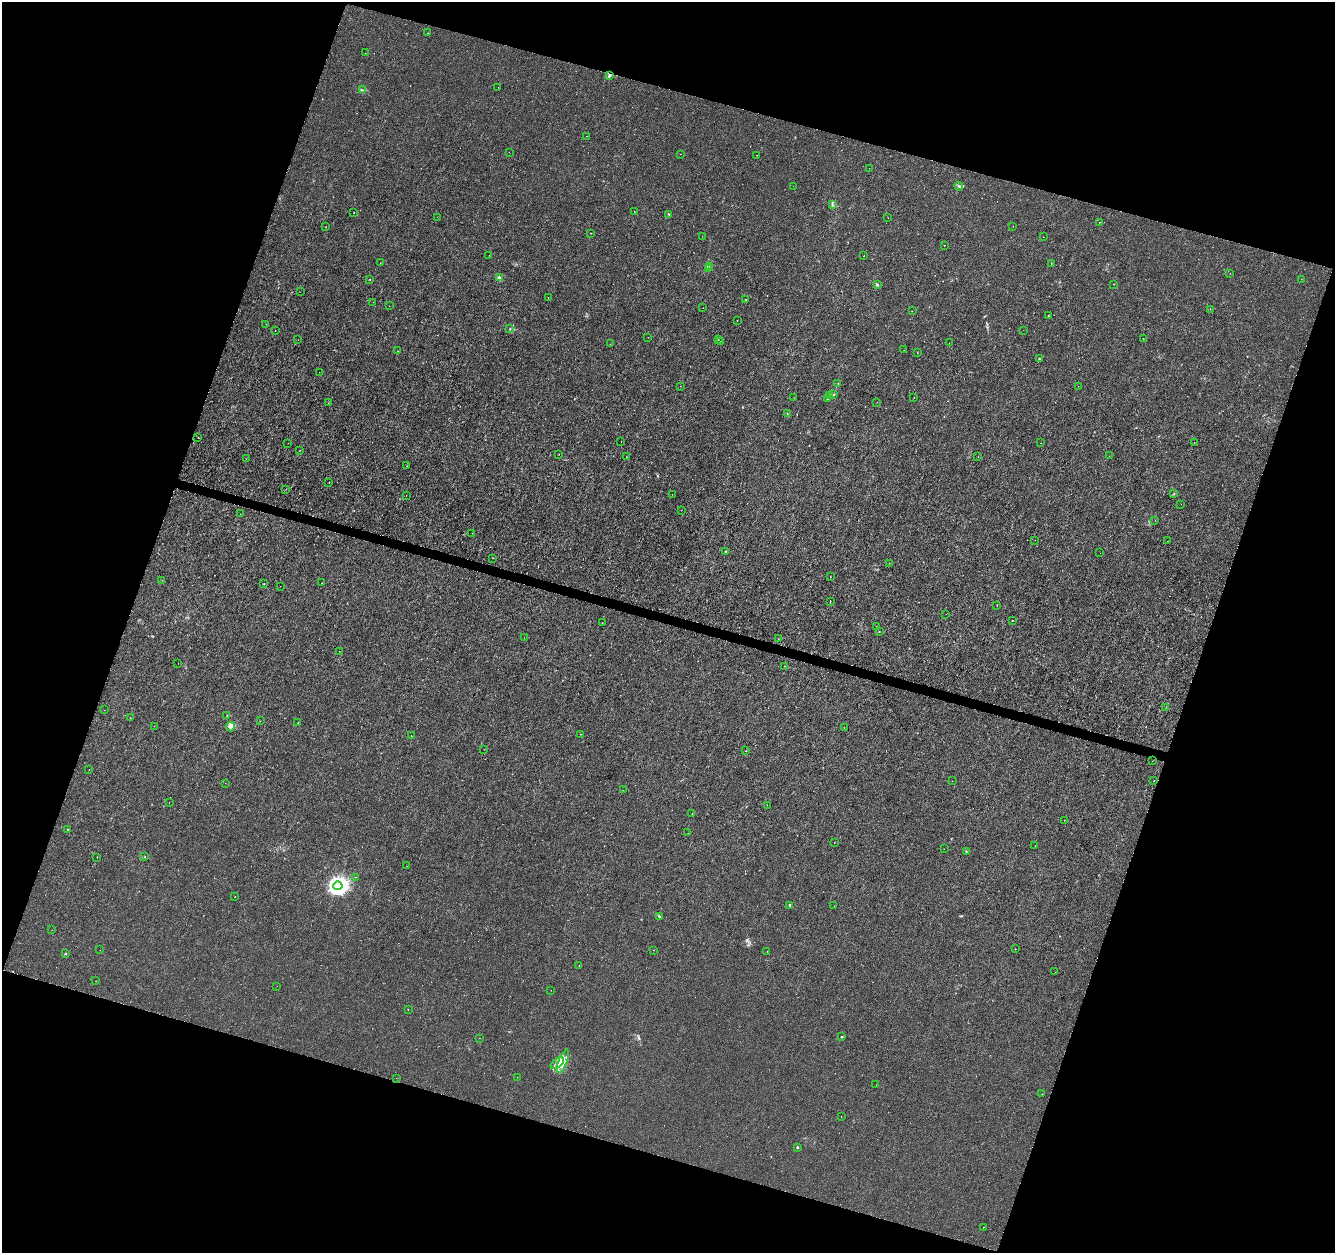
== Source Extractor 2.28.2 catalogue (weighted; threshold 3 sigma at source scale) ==
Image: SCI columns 1-5329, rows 218-5218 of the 5338 x 5500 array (HDU 1 of 3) = the unmasked area's bounding box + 8 px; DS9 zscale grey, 4 x 4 block average (1 PNG px = mean of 4 x 4 image px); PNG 1337 x 1255 px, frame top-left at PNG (2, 2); each listed source drawn as its Kron ellipse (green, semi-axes under 4 px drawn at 4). Shown black and unused: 37% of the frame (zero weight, under 3 of 6 exposures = <1% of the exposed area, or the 3 px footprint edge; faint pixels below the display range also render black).
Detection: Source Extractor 2.28.2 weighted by HDU 2 'WHT'. Background -2.84e-04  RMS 0.0012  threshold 0.0051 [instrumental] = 3 sigma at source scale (4.09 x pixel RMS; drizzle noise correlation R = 1.36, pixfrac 0.8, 0.0396/0.0396 arcsec/px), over >= 5 px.
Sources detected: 202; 6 too faint to see at this stretch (4 x 4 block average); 6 cosmic-ray / hot-pixel residue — neither listed nor drawn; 2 coinciding with a brighter row at this scale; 8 inside a brighter listed object's ellipse — not listed separately; the other 180 listed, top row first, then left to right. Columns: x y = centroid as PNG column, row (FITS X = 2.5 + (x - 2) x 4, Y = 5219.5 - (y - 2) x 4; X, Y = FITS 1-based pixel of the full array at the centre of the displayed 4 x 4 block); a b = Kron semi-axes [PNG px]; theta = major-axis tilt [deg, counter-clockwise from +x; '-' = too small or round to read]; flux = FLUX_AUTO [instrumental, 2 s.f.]
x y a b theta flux
427 33 2 2 - 0.15
365 53 2 2 - 0.1
609 75 2 2 - 1.4
498 87 2 2 - 0.094
362 90 2 2 - 0.39
586 136 2 2 - 0.36
509 152 2 2 - 0.1
680 154 2 2 - 0.11
756 155 2 2 - 0.27
869 168 2 2 - 0.1
793 186 2 2 - 0.22
959 186 4 2 - 0.86
832 204 3 2 - 0.49
634 211 2 2 - 0.15
354 213 2 2 - 0.51
668 214 4 2 - 0.61
437 217 2 2 - 0.13
888 218 2 2 - 0.12
1099 222 2 2 - 0.26
1013 226 2 2 - 0.16
326 227 2 2 - 0.23
591 233 2 2 - 0.19
702 236 2 2 - 0.11
1043 237 2 2 - 0.15
944 246 2 2 - 0.2
489 255 2 2 - 0.15
864 256 2 2 - 0.21
380 263 2 2 - 0.12
1051 264 2 2 - 0.4
710 266 2 2 - 0.26
709 269 2 2 - 0.32
1230 273 2 2 - 0.086
499 278 2 2 - 3.9
370 279 2 2 - 0.24
1301 279 2 2 - 0.13
1114 284 2 2 - 0.22
877 285 2 2 - 0.59
300 292 2 2 - 0.08
548 297 2 2 - 0.25
745 299 2 2 - 0.24
373 302 2 2 - 0.11
389 306 2 2 - 0.13
703 308 2 2 - 0.21
1210 309 2 2 - 0.26
912 311 2 2 - 0.18
1048 316 2 2 - 0.39
737 321 2 2 - 0.36
266 324 2 2 - 0.12
510 329 2 2 - 0.3
1023 330 2 2 - 0.091
275 331 2 2 - 0.14
648 337 2 2 - 0.13
1143 338 2 2 - 0.13
298 340 2 2 - 0.14
718 340 2 2 - 0.15
721 341 2 2 - 0.17
949 343 2 2 - 0.095
610 344 2 2 - 0.092
904 350 2 2 - 0.11
397 351 2 2 - 0.12
917 352 2 2 - 0.15
1039 359 2 2 - 0.56
319 372 2 2 - 0.15
838 384 2 2 - 0.14
680 386 2 2 - 0.21
1078 386 2 2 - 0.14
833 394 2 2 - 0.19
829 395 2 2 - 0.38
794 398 2 2 - 0.14
914 398 2 2 - 0.16
827 399 2 2 - 0.36
877 402 2 2 - 0.15
328 403 2 2 - 0.096
787 414 2 2 - 0.23
198 437 2 2 - 0.12
621 442 2 2 - 0.13
1194 442 2 2 - 0.14
288 443 2 2 - 0.14
1041 443 2 2 - 0.11
299 451 2 2 - 0.13
559 454 2 2 - 0.13
1109 456 2 2 - 0.14
626 457 2 2 - 0.17
978 457 2 2 - 0.1
246 459 2 2 - 0.11
407 466 2 2 - 0.14
329 482 2 2 - 0.22
286 489 2 2 - 0.2
672 494 2 2 - 0.12
1173 494 2 2 - 0.24
406 495 2 2 - 0.1
1181 504 2 2 - 0.11
681 510 2 2 - 0.18
240 514 2 2 - 0.17
1155 520 2 2 - 0.085
472 533 2 2 - 0.087
1035 540 2 2 - 0.1
1167 541 2 2 - 0.13
726 551 3 2 - 0.51
1100 553 2 2 - 0.099
492 558 2 2 - 0.21
889 563 2 2 - 0.16
830 577 2 2 - 0.18
162 580 2 2 - 0.11
264 583 2 2 - 0.22
322 583 2 2 - 0.16
280 586 2 2 - 0.1
830 602 2 2 - 0.5
997 605 2 2 - 0.15
946 614 2 2 - 0.15
1012 620 2 2 - 0.2
602 623 2 2 - 0.12
876 626 2 2 - 0.35
879 631 2 2 - 0.21
524 638 2 2 - 0.089
778 639 2 2 - 0.21
339 651 2 2 - 0.13
178 663 2 2 - 0.1
784 666 2 2 - 0.19
1166 707 2 2 - 0.1
104 710 2 2 - 0.098
227 715 2 2 - 0.26
130 718 2 2 - 0.15
260 721 2 2 - 0.1
298 723 2 2 - 0.28
154 726 2 2 - 0.12
230 727 5 3 - 1.5
844 728 2 2 - 0.15
581 734 2 2 - 0.21
411 736 2 2 - 0.19
484 749 2 2 - 0.16
746 751 2 2 - 0.15
1152 761 2 2 - 0.14
89 769 2 2 - 0.12
1154 780 2 2 - 0.23
952 781 2 2 - 0.1
225 783 2 2 - 0.25
623 790 2 2 - 0.12
169 803 2 2 - 0.13
767 805 2 2 - 0.15
692 814 2 2 - 0.17
1064 820 2 2 - 0.19
68 829 2 2 - 0.14
688 833 2 2 - 0.099
834 842 2 2 - 0.14
1035 846 2 2 - 0.18
944 849 2 2 - 0.082
966 851 2 2 - 0.38
97 857 2 2 - 0.16
145 857 2 2 - 0.25
407 866 2 2 - 0.099
356 877 2 2 - 0.13
338 886 4 4 - 450
235 897 2 2 - 0.29
790 905 3 2 - 0.76
834 906 2 2 - 0.13
659 916 3 2 - 0.69
52 930 2 2 - 0.14
1015 949 2 2 - 0.17
100 950 2 2 - 0.13
653 950 2 2 - 0.12
767 951 2 2 - 0.15
66 954 2 2 - 0.6
579 966 2 2 - 0.14
1055 972 2 2 - 0.2
96 981 2 2 - 0.088
277 986 2 2 - 0.1
551 990 2 2 - 0.11
408 1009 2 2 - 0.14
842 1037 3 2 - 0.47
479 1038 2 2 - 0.27
563 1061 12 4 68 5.3
557 1063 7 2 38 2.6
517 1077 2 2 - 0.15
396 1078 2 2 - 0.13
876 1085 2 2 - 0.14
1042 1094 2 2 - 0.12
841 1117 2 2 - 0.42
797 1148 3 2 - 0.54
983 1227 2 2 - 0.47
Diffuse or blended objects may show on this block-average render without a row.